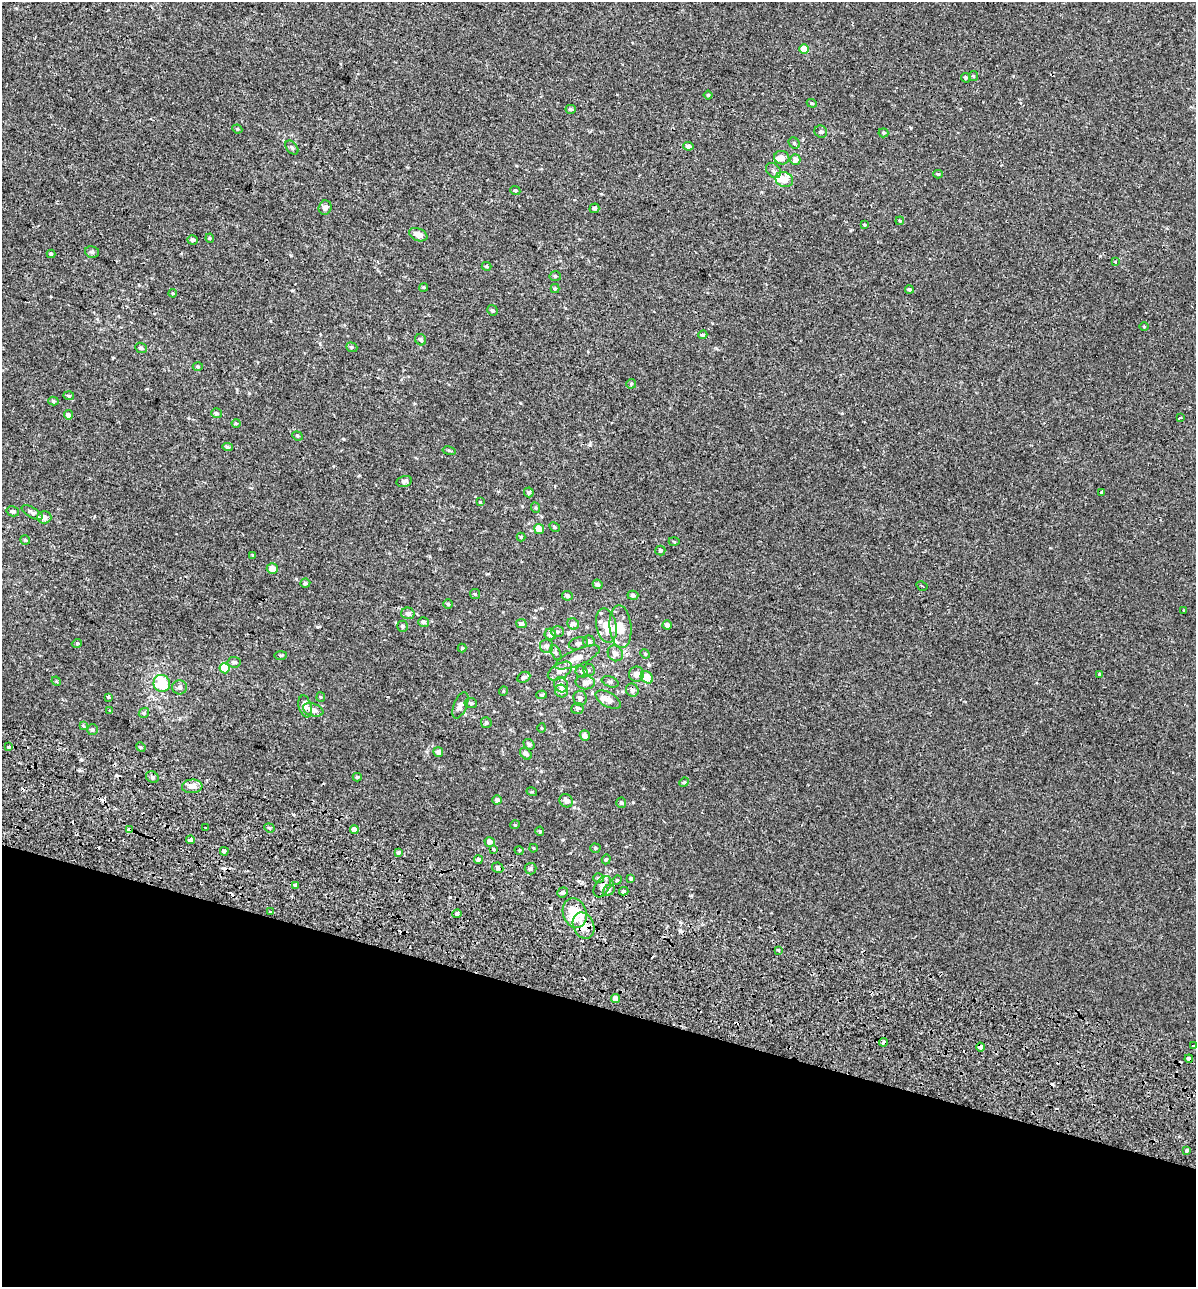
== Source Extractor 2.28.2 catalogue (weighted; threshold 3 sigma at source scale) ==
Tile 15 of 4 x 4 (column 3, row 4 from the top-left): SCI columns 2786-3979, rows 158-1442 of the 5628 x 5448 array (HDU 1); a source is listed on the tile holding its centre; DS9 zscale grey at full resolution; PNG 1198 x 1289 px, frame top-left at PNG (2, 2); each listed source drawn as its Kron ellipse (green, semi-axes under 4 px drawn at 4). Shown black and unused: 22% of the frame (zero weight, under 2 of 3 exposures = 11% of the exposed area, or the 3 px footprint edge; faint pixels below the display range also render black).
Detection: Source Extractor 2.28.2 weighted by HDU 2 'WHT'; one run over the whole footprint, this tile lists its part. Background 3.74e-04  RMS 0.0032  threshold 0.0146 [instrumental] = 3 sigma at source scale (4.5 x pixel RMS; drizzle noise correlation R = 1.50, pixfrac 1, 0.0396/0.0396 arcsec/px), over >= 5 px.
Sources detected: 208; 1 inside a brighter object's white glare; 14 cosmic-ray / hot-pixel residue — neither listed nor drawn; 13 inside a brighter listed object's ellipse — not listed separately; the other 180 listed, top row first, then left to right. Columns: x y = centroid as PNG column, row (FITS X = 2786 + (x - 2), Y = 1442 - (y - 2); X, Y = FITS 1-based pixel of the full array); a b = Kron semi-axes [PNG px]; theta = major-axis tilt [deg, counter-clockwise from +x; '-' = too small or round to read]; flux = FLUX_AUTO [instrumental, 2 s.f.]
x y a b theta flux
804 49 5 4 - 4.3
973 76 5 4 - 0.39
966 78 5 4 - 0.48
708 95 4 4 - 0.45
812 103 5 4 - 0.45
571 109 5 4 - 0.65
237 129 5 4 - 0.43
821 132 6 6 - 0.62
883 133 5 4 - 0.48
794 143 6 5 - 0.57
688 146 5 4 - 0.97
292 147 8 5 -49 0.64
782 158 7 7 - 1.9
795 160 5 5 - 1.8
773 171 8 6 -45 0.99
938 174 5 4 - 0.44
784 180 9 7 -19 3.2
515 190 5 4 - 0.51
325 208 7 6 - 1.2
594 208 5 4 - 0.72
900 221 4 3 - 0.31
864 225 4 3 - 0.31
418 235 9 6 -22 2.2
210 238 4 4 - 0.34
193 240 5 4 - 0.86
92 252 7 5 -11 0.79
51 254 4 4 - 0.4
1115 262 4 3 - 0.32
487 266 5 4 - 0.33
555 276 6 5 - 0.56
424 287 4 3 - 0.29
555 288 4 4 - 0.37
909 289 4 4 - 0.58
173 293 4 3 - 0.3
492 310 6 5 - 0.57
1144 326 5 3 - 0.29
703 335 5 3 - 0.4
421 340 6 5 - 0.54
352 347 6 4 -20 0.5
141 348 6 5 - 0.72
198 366 5 3 - 0.34
631 384 5 4 - 0.36
69 396 5 3 - 0.41
53 401 5 4 - 0.5
216 413 5 5 - 0.52
68 415 4 4 - 0.81
1181 418 4 3 - 0.74
236 423 4 4 - 0.31
297 436 5 4 - 0.42
227 447 5 4 - 0.59
449 451 7 3 -10 0.37
404 481 8 5 13 0.85
529 492 5 4 - 0.71
1101 493 3 3 - 0.53
480 502 3 3 - 0.25
536 508 5 3 - 0.31
13 511 6 5 - 0.98
32 513 12 5 -30 0.9
44 517 7 6 - 2
555 527 6 4 -29 0.52
539 529 5 5 - 3.1
521 537 4 4 - 0.3
25 540 5 4 - 0.39
674 542 5 3 - 0.3
660 550 5 5 - 0.57
253 555 4 3 - 0.35
272 569 5 5 - 3.1
305 583 5 4 - 0.69
598 584 5 4 - 0.72
922 586 6 2 -31 0.31
475 594 5 5 - 0.41
633 595 5 4 - 0.82
567 596 5 5 - 0.85
448 604 4 4 - 0.51
1184 610 3 2 - 0.24
408 613 7 5 -14 1
423 622 5 5 - 0.83
521 624 5 4 - 0.9
573 624 6 5 - 1.3
667 625 4 4 - 1.1
402 626 5 5 - 0.58
606 626 17 10 -77 4.1
621 627 21 11 -85 4.8
557 632 7 5 0 0.61
550 634 6 5 - 1.6
589 641 6 5 - 0.99
77 643 5 3 - 0.27
578 643 10 6 14 0.93
546 646 6 6 - 1.1
462 648 4 4 - 0.36
556 653 8 4 -63 0.67
615 653 8 7 - 1.8
645 654 5 4 - 0.34
281 655 6 3 1 0.42
577 657 24 8 23 3.6
234 662 6 5 - 0.88
225 668 5 5 - 8.8
589 670 6 6 - 0.65
560 671 13 7 30 2.4
582 672 6 5 - 0.57
637 674 7 7 - 1.7
1099 675 3 3 - 0.96
524 677 7 5 26 0.8
647 677 7 5 -42 4.2
56 681 5 4 - 0.3
585 682 9 7 -4 1.4
610 682 9 5 -20 0.67
162 683 8 8 - 10
561 685 8 6 -63 1.7
180 687 7 7 - 0.95
632 690 6 6 - 1
503 691 5 3 - 0.26
561 691 6 6 - 1.8
542 695 5 4 - 0.41
109 697 4 3 - 0.59
321 697 5 4 - 0.33
580 698 7 6 - 1.2
608 700 14 7 -29 2.3
471 703 6 5 - 0.55
460 705 14 6 68 1.7
305 706 11 6 -73 2
577 708 6 5 - 0.89
110 710 3 3 - 0.8
313 710 10 6 -19 1.8
144 713 5 4 - 0.44
486 723 5 5 - 0.66
83 726 4 3 - 0.46
541 728 5 3 - 0.29
92 730 5 5 - 0.55
585 736 5 4 - 1.6
529 744 6 5 - 0.78
9 747 3 3 - 1.6
141 747 5 4 - 0.37
438 752 5 4 - 1.1
526 754 7 5 -46 0.83
152 777 7 5 -33 0.82
357 777 4 4 - 0.41
684 782 5 4 - 0.45
192 786 10 6 5 2.2
532 792 5 3 - 0.29
497 800 4 4 - 1.1
566 801 7 6 - 1.2
621 803 5 5 - 0.59
515 825 5 3 - 0.28
206 828 3 2 - 0.28
269 828 5 4 - 0.51
129 830 4 4 - 7.3
354 830 4 4 - 1.8
540 831 4 4 - 0.31
191 840 4 4 - 3.2
490 842 5 4 - 1.2
533 848 4 2 - 0.22
595 848 5 4 - 0.46
494 849 3 3 - 1.4
519 850 4 3 - 0.28
224 851 4 3 - 0.91
398 852 4 3 - 2
606 859 5 4 - 0.37
478 860 4 4 - 0.67
498 868 6 5 - 0.92
531 869 6 6 - 0.76
599 878 5 5 - 0.69
631 879 4 4 - 0.52
617 880 5 4 - 0.41
296 885 4 3 - 8.8
602 887 12 7 57 1.7
609 890 6 5 - 0.68
624 891 4 3 - 0.48
563 892 5 5 - 0.6
270 912 3 3 - 0.59
575 913 15 11 -73 10
457 914 5 4 - 0.94
583 925 13 10 -66 3.9
778 950 3 3 - 0.36
615 998 4 4 - 1.8
883 1042 4 3 - 0.79
1193 1046 4 3 - 3.5
980 1047 4 3 - 6.3
1189 1059 4 3 - 1.7
1187 1150 4 4 - 0.47
Overlapping masked pixels (flux is a lower limit): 6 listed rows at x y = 129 830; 191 840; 583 925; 883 1042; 980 1047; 1189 1059
Isophote crosses this tile's border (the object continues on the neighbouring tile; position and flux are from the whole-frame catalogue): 1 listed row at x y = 1193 1046
Unlisted compact peaks at least as high as the median listed source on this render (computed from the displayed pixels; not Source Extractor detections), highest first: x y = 574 807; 911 128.